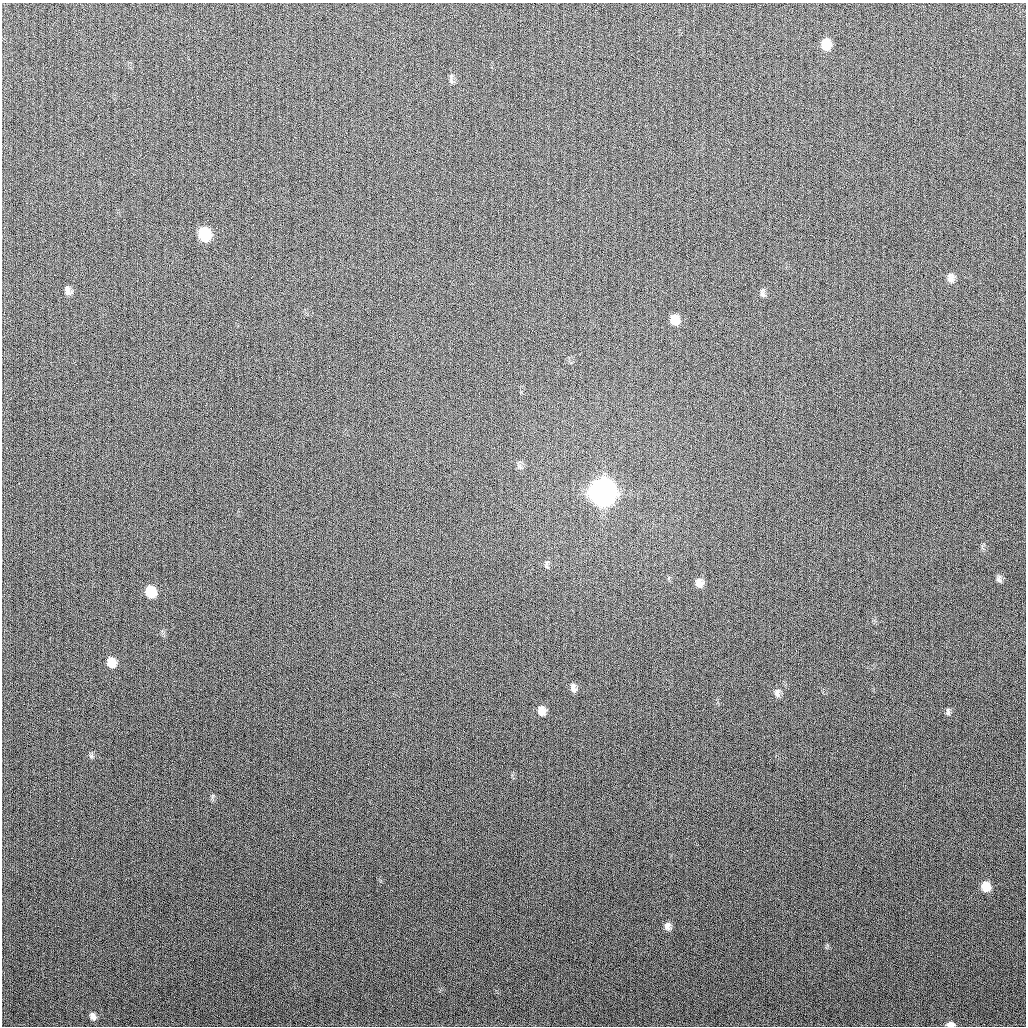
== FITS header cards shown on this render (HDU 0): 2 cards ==
NAXIS1  =                 1024
NAXIS2  =                 1024

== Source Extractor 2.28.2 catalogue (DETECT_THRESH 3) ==
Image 1024 x 1024 px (HDU 0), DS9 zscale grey, 1 PNG px = 1 image px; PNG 1028 x 1028 px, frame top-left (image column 1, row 1024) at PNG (2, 3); no overlay
Background 263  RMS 10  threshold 31.2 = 3 sigma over >= 5 px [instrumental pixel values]
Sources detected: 27; all 27 listed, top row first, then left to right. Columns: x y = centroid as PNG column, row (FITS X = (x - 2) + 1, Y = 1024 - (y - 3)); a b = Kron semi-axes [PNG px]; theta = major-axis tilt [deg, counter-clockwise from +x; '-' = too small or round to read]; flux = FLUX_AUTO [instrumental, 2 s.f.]
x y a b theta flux
825 42 8 6 50 6.5e+03
825 46 10 8 32 1.0e+04
451 81 10 5 -76 1.8e+03
205 234 11 9 -76 3.5e+04
951 278 12 7 -84 4.0e+03
67 288 8 7 - 2.5e+03
68 292 9 7 -23 3.0e+03
762 294 10 6 -52 2.2e+03
674 317 9 7 19 5.0e+03
674 322 11 9 -23 7.0e+03
520 467 8 5 -64 2.0e+03
603 492 12 11 - 1.0e+06
547 567 8 4 -53 1.4e+03
999 579 9 6 -80 2.3e+03
699 583 10 8 -77 5.0e+03
151 592 10 9 - 1.9e+04
111 662 10 8 -71 9.1e+03
573 688 10 6 -80 3.3e+03
777 693 11 7 -84 3.1e+03
541 711 10 8 -78 5.8e+03
948 712 10 5 -89 1.8e+03
91 756 6 6 - 1.6e+03
212 797 11 4 87 1.4e+03
986 887 9 8 - 1.2e+04
667 926 10 7 -87 3.5e+03
93 1016 8 6 -67 3.7e+03
951 1024 8 5 1 4.1e+03
At the frame edge (FLAGS 8, measured only in part): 1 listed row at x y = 951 1024